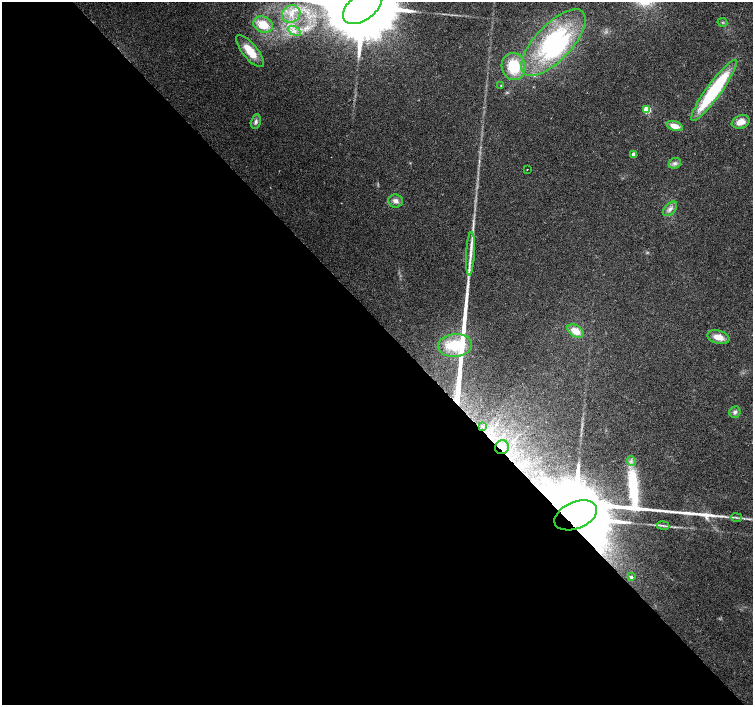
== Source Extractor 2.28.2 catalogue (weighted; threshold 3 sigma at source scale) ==
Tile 9 of 4 x 4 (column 1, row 3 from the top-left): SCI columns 4-1505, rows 1618-3022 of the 6013 x 5980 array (HDU 1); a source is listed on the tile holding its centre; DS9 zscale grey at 2 x 2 block average (1 PNG px = mean of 2 x 2 image px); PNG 755 x 707 px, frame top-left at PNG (2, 2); each listed source drawn as its Kron ellipse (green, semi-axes under 4 px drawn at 4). Shown black and unused: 54% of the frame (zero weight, under 2 of 3 exposures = <1% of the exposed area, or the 3 px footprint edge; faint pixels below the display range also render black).
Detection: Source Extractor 2.28.2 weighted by HDU 2 'WHT'; one run over the whole footprint, this tile lists its part. Background 0.0373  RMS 0.0076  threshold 0.0343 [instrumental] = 3 sigma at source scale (4.5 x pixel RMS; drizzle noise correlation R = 1.50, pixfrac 1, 0.0396/0.0396 arcsec/px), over >= 5 px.
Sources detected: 37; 1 inside a brighter object's white glare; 1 cosmic-ray / hot-pixel residue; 2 long thin detections or spike segments (spike, bleed or trail) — neither listed nor drawn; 2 inside a brighter listed object's ellipse — not listed separately; the other 31 listed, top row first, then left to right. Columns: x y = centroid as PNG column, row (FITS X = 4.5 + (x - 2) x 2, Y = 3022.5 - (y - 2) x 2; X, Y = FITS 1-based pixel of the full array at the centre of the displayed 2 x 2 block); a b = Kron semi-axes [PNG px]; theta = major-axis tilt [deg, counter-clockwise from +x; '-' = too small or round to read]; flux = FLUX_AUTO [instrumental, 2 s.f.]
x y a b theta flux
363 7 22 13 38 43000
291 14 9 8 - 21
722 22 5 2 - 1.9
263 25 10 8 -24 37
294 31 7 3 -29 7
553 43 42 18 46 240
250 51 20 7 -51 40
514 67 13 12 - 63
501 86 3 2 - 1.1
714 90 37 7 54 180
647 110 3 3 - 55
256 122 7 5 77 5.7
741 122 9 6 21 18
675 126 8 4 -19 18
634 154 3 2 - 14
675 163 6 5 - 5.6
527 169 2 2 - 0.96
396 201 7 6 - 8.7
670 209 9 5 46 8.4
470 254 22 4 87 19
576 331 9 5 -33 24
718 337 11 6 -14 19
455 345 17 11 4 69
735 412 6 5 - 5.3
482 426 3 2 - 1.4
502 447 7 6 - 9.9
631 461 5 2 - 2
576 515 22 13 22 44000
736 517 6 2 -11 2.7
663 525 6 2 -9 3.1
631 577 4 4 - 3.2
Overlapping masked pixels (flux is a lower limit): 2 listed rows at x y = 502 447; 576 515
Isophote crosses this tile's border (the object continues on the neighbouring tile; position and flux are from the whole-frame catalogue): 1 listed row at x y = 363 7
Diffuse or blended objects may show on this block-average render without a row.